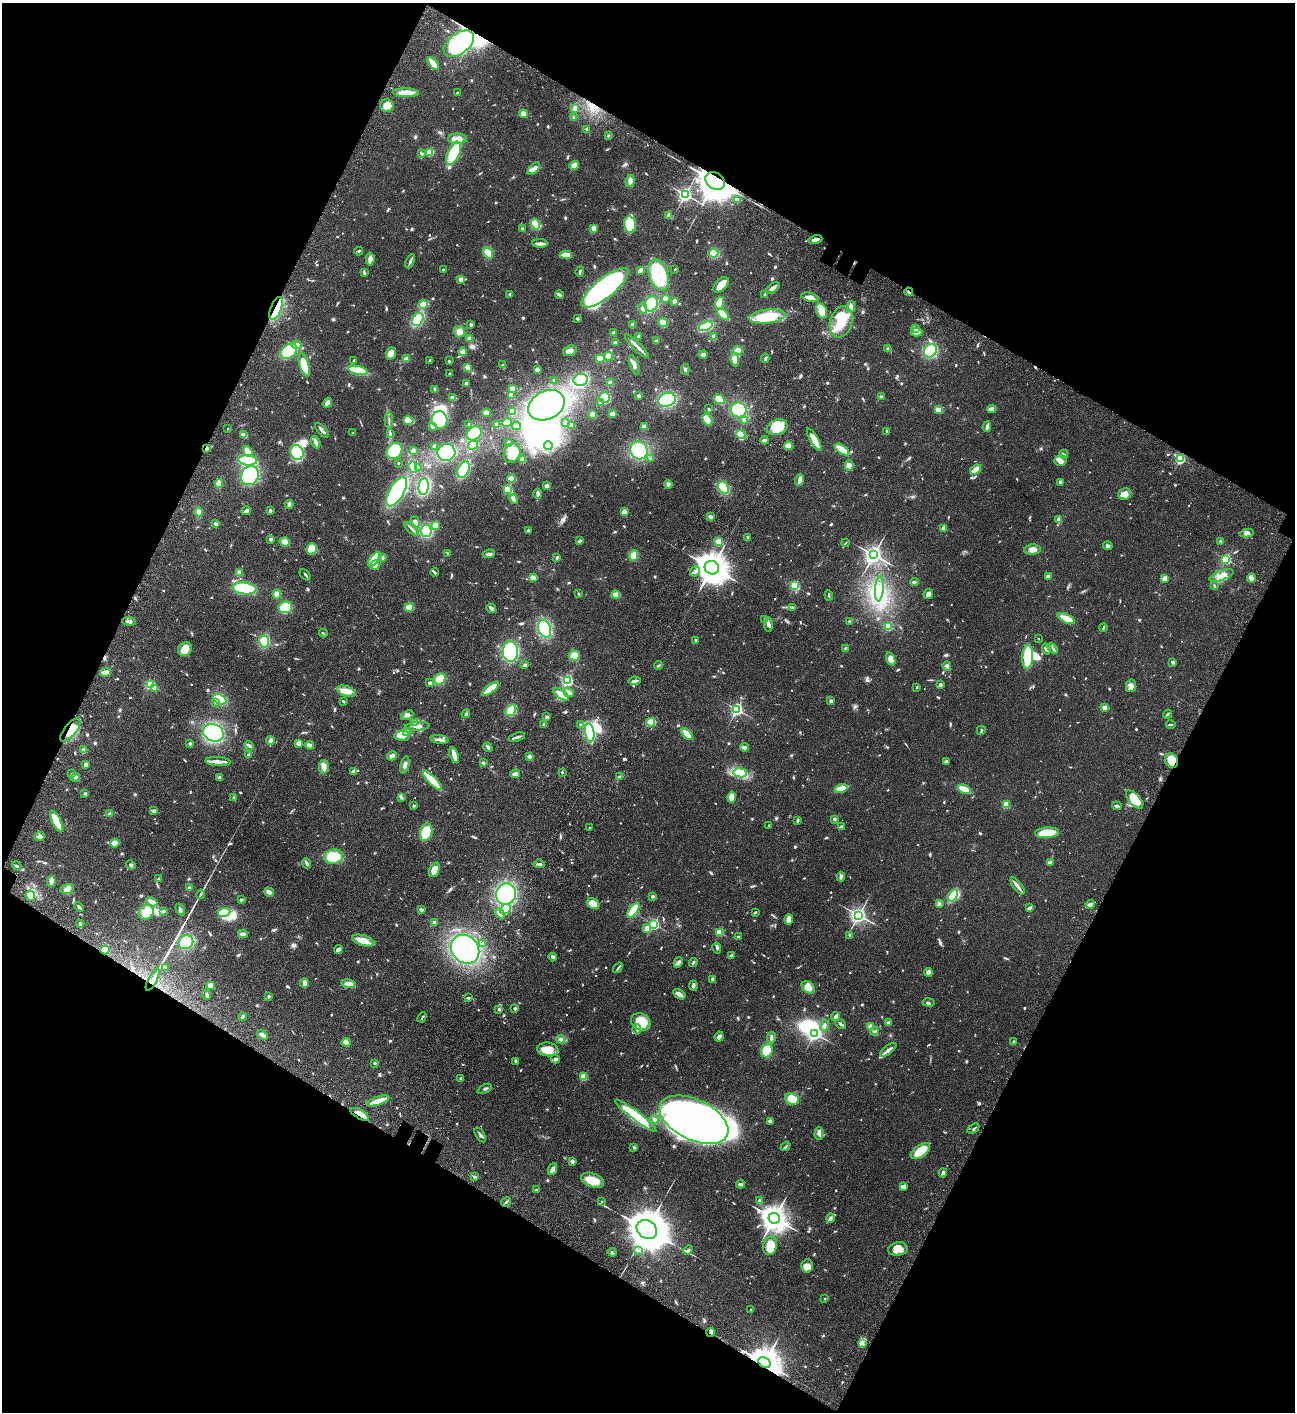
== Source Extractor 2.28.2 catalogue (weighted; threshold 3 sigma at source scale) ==
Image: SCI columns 505-5673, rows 203-5841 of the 6048 x 6047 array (HDU 1 of 3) = the unmasked area's bounding box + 8 px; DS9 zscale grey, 4 x 4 block average (1 PNG px = mean of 4 x 4 image px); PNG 1297 x 1414 px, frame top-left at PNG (2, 3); each listed source drawn as its Kron ellipse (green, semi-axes under 4 px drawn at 4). Shown black and unused: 46% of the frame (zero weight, under 3 of 4 exposures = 13% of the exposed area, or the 3 px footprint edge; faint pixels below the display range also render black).
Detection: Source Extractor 2.28.2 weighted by HDU 2 'WHT'. Background 0.0644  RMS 0.0059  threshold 0.0263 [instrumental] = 3 sigma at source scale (4.5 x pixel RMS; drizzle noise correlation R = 1.50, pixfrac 1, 0.05/0.05 arcsec/px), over >= 5 px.
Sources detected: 1127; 3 too faint to see at this stretch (4 x 4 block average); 22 inside a brighter object's white glare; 5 cosmic-ray / hot-pixel residue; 3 long thin detections or spike segments (spike, bleed or trail) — neither listed nor drawn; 15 coinciding with a brighter row at this scale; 52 inside a brighter listed object's ellipse — not listed separately; of the other 1027, all 500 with FLUX_AUTO >= 4.25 (the completeness limit of this list) listed and drawn (527 fainter detections not listed), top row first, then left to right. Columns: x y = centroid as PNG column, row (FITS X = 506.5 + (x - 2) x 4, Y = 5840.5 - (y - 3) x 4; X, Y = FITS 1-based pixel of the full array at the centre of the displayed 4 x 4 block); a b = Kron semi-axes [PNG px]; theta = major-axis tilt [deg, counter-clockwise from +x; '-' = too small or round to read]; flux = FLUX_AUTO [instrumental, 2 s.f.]
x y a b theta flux
459 44 17 10 37 790
433 63 7 2 -51 45
406 93 13 4 -2 39
457 93 2 2 - 23
387 106 6 6 - 28
575 108 3 3 - 19
523 114 4 4 - 24
574 118 4 3 - 5.2
587 129 3 2 - 5.1
608 136 3 2 - 4.9
457 139 9 5 0 28
430 152 4 4 - 38
421 153 4 3 - 5.8
454 153 12 6 66 150
574 165 5 4 - 26
534 169 8 3 47 18
630 181 6 4 82 14
715 181 10 8 -34 6600
685 195 3 3 - 880
737 199 3 2 - 6
669 215 2 2 - 70
535 224 5 3 - 130
630 224 8 6 -78 100
522 229 3 3 - 4.6
594 229 4 2 - 26
815 240 7 2 13 17
540 243 8 2 -2 19
359 251 4 2 - 5.2
488 253 6 4 -56 42
714 253 5 4 - 59
566 255 6 3 -2 42
370 259 6 4 84 18
410 261 7 2 65 9.2
675 269 2 2 - 4.9
443 270 2 2 - 7.1
640 270 4 2 - 17
364 272 4 2 - 5.7
580 272 5 2 - 6.1
659 275 16 9 -72 300
460 279 3 3 - 12
721 285 9 6 46 37
605 288 29 10 39 770
773 288 8 3 38 12
909 292 4 2 - 6.9
510 294 2 2 - 27
765 294 2 2 - 5.2
559 295 4 3 - 8.6
810 297 9 3 -15 24
665 298 3 2 - 15
674 301 3 2 - 11
720 303 6 4 72 83
423 304 5 3 - 63
651 304 8 6 67 100
851 307 5 4 - 17
276 308 12 5 67 71
643 308 5 4 - 11
822 311 8 5 -69 25
723 315 7 3 -43 84
767 317 18 7 7 150
418 319 7 5 60 150
577 319 3 2 - 6.2
841 322 16 11 73 80
663 323 5 4 - 42
471 324 3 2 - 8.3
633 325 3 2 - 24
706 326 7 4 20 130
915 328 4 3 - 5.9
459 332 5 5 - 18
916 332 6 3 2 23
614 333 3 2 - 11
638 336 3 2 - 10
714 337 4 3 - 14
470 338 4 3 - 14
657 341 4 3 - 5.6
615 342 4 3 - 4.7
297 345 5 4 - 13
637 346 16 2 -45 23
888 349 4 2 - 5
738 350 5 3 - 42
289 351 9 6 40 160
570 351 7 5 18 18
930 351 7 5 51 130
462 352 4 3 - 17
391 353 6 5 - 26
703 355 4 3 - 13
609 356 4 4 - 28
600 358 4 3 - 47
765 358 5 3 - 5.2
406 359 3 2 - 17
735 360 7 3 -83 24
354 361 3 2 - 4.7
430 361 3 2 - 8.3
449 361 2 2 - 5.1
304 365 12 4 -75 87
503 365 3 2 - 6
634 365 10 3 -71 15
468 367 3 2 - 40
685 369 5 2 - 5.6
358 370 10 3 -13 98
537 370 2 2 - 23
450 373 2 2 - 4.3
554 380 2 2 - 4.5
581 380 7 6 - 150
610 382 3 3 - 10
466 383 2 2 - 11
512 388 3 3 - 25
435 389 4 3 - 5.6
511 395 3 2 - 28
639 396 3 2 - 11
881 396 3 3 - 4.9
453 398 4 3 - 17
605 398 5 5 - 85
719 399 5 4 - 67
667 400 9 7 19 190
327 403 5 3 - 17
601 403 3 3 - 5.3
546 405 19 14 27 470
709 409 2 2 - 4.5
991 409 4 2 - 34
739 410 8 7 - 120
939 410 4 2 - 50
513 412 4 3 - 28
486 413 4 3 - 19
593 414 3 3 - 15
612 414 3 3 - 14
408 420 5 4 - 72
440 420 9 8 - 130
707 420 6 4 -59 70
745 420 4 3 - 17
389 421 8 2 -89 7.6
507 423 5 4 - 36
565 423 2 2 - 7.5
469 424 2 2 - 9.4
497 424 2 2 - 25
572 425 4 3 - 13
433 426 4 3 - 11
516 426 4 2 - 8.2
644 427 2 2 - 18
777 427 11 7 22 86
987 427 5 3 - 14
228 429 2 2 - 6.6
322 430 9 2 -48 19
887 431 4 3 - 6.1
352 433 2 2 - 12
390 433 4 2 - 4.8
474 433 8 6 38 88
244 435 4 2 - 37
741 435 5 4 - 59
764 440 4 2 - 9.5
814 440 12 4 -60 46
316 442 6 3 -65 14
508 443 3 2 - 4.2
473 445 5 3 - 44
435 446 3 2 - 12
548 446 5 3 - 10
788 446 4 4 - 33
206 448 3 3 - 5.4
842 449 8 3 -35 56
639 450 9 8 - 150
248 451 6 3 -55 35
394 451 9 7 44 140
413 451 4 3 - 13
446 452 9 8 - 200
297 453 7 6 - 140
512 453 10 8 66 69
1064 454 4 2 - 4.2
650 458 2 2 - 4.6
1180 459 3 2 - 310
248 460 9 5 -4 140
523 460 4 4 - 16
1060 461 6 5 - 17
398 463 2 2 - 8.3
849 466 5 4 - 13
413 467 6 2 -80 71
418 468 2 2 - 14
975 469 6 2 37 48
463 470 8 5 65 130
250 476 10 8 58 210
511 478 4 2 - 37
799 480 6 2 73 21
1060 482 3 2 - 8.9
219 483 4 3 - 39
668 484 4 4 - 9.5
546 486 3 3 - 11
424 487 8 5 83 190
723 488 7 5 -60 90
508 489 2 2 - 300
396 492 16 7 60 350
538 494 5 3 - 11
1125 494 6 5 - 19
513 499 5 3 - 8.9
289 504 4 3 - 12
246 511 5 3 - 12
270 511 2 2 - 12
199 512 4 3 - 18
624 512 3 3 - 21
710 517 3 2 - 9.7
1059 519 2 2 - 73
415 522 6 4 -69 16
216 524 2 2 - 11
435 525 3 3 - 24
944 528 2 2 - 85
412 529 8 2 -44 13
426 531 6 5 - 140
528 531 2 2 - 8.6
1247 533 7 4 9 14
748 537 3 2 - 6.2
270 539 2 2 - 34
580 541 3 2 - 8.3
719 541 4 2 - 47
1221 541 2 2 - 37
285 542 5 4 - 28
846 543 4 2 - 4.5
1108 546 5 3 - 9.1
312 549 6 5 - 56
1033 550 8 5 5 22
447 553 3 2 - 5.6
489 554 6 2 9 12
874 555 3 3 - 1400
634 556 5 4 - 49
383 557 4 2 - 4.7
557 558 3 2 - 4.4
374 559 8 4 52 120
1226 559 2 2 - 420
375 565 5 3 - 19
712 568 7 6 - 5200
695 571 5 3 - 9.3
239 572 3 3 - 19
434 572 4 2 - 6.5
305 575 7 2 -49 7.1
1222 575 12 4 20 29
1048 576 4 3 - 8.8
533 578 3 3 - 39
1165 578 3 3 - 23
1251 578 4 3 - 37
914 582 4 2 - 6.5
795 586 2 2 - 390
1214 586 3 2 - 6
244 588 12 6 -6 190
879 589 13 4 86 26
277 594 4 4 - 19
578 594 2 2 - 4.8
928 594 5 5 - 12
616 595 4 3 - 52
829 595 5 2 - 4.3
285 607 7 5 10 100
409 607 5 4 - 56
491 608 5 3 - 12
793 608 3 2 - 11
1066 619 9 3 -24 69
765 620 3 2 - 9.2
129 621 7 3 -5 9.2
849 621 2 2 - 4.5
768 625 7 3 -86 13
888 626 2 2 - 270
1103 627 4 2 - 4.7
545 629 9 6 -74 170
323 633 4 2 - 5.3
1038 638 2 2 - 5.2
696 640 3 2 - 5.1
264 641 6 5 - 97
845 648 3 3 - 5.2
1053 648 6 2 -47 5.4
185 649 7 6 - 48
1046 649 5 3 - 9.3
510 652 10 7 -88 220
574 655 5 5 - 54
1028 657 12 5 86 140
891 659 7 4 -71 22
1173 662 2 2 - 30
525 665 3 3 - 8.1
659 665 4 2 - 5
947 666 4 2 - 21
105 672 5 3 - 32
440 679 6 5 - 63
567 681 2 2 - 580
634 681 6 2 10 13
429 683 3 3 - 11
150 684 2 2 - 400
940 685 3 2 - 12
1131 686 6 5 - 15
917 687 2 2 - 12
155 688 2 2 - 70
490 689 10 3 37 76
346 691 10 5 -21 41
569 692 5 3 - 22
561 694 9 2 -34 45
220 699 7 4 -27 110
343 701 3 2 - 4.9
831 701 3 2 - 11
215 702 2 2 - 4.5
1104 708 2 2 - 88
737 709 2 2 - 660
511 710 6 4 53 68
466 714 4 3 - 5.6
1168 714 5 2 - 4.4
407 715 6 4 27 11
547 717 3 2 - 9.6
414 722 3 3 - 6.5
651 722 4 3 - 56
544 724 4 3 - 6.5
581 725 4 3 - 6.7
1171 725 5 2 - 4.3
417 726 12 4 4 19
70 730 14 6 52 64
981 730 4 2 - 4.9
407 731 2 2 - 61
213 733 11 8 -22 270
590 733 9 4 -80 260
687 734 7 2 -46 66
402 736 8 5 5 18
517 737 8 2 18 11
440 739 9 3 -7 13
270 741 4 3 - 12
298 743 4 3 - 11
190 744 3 2 - 5.7
310 745 4 2 - 34
249 746 5 2 - 6.2
488 747 5 3 - 8.2
744 747 4 3 - 9.4
84 750 4 3 - 12
248 755 3 3 - 6.6
454 755 8 3 -72 35
392 756 5 3 - 14
529 756 3 3 - 7.6
1172 760 7 6 - 62
218 762 12 3 -4 23
946 762 3 2 - 13
483 763 3 2 - 4.6
85 764 4 3 - 8.2
405 765 9 3 77 14
324 767 7 5 81 20
353 771 3 3 - 6.7
562 772 3 2 - 4.5
740 773 7 4 -7 93
72 774 3 2 - 5.2
515 774 5 3 - 14
75 777 4 3 - 6.3
220 777 3 3 - 8.6
620 777 4 3 - 10
432 780 12 3 -45 110
841 788 6 2 16 77
964 789 6 3 -19 50
85 794 4 3 - 4.9
732 797 5 4 - 37
234 798 3 3 - 6.6
402 798 3 2 - 5
1135 800 11 5 -49 83
1006 805 2 2 - 190
414 806 3 2 - 6.9
1117 806 5 3 - 8.6
154 811 3 3 - 11
110 814 4 3 - 11
834 819 3 3 - 5.7
797 820 4 2 - 5.9
57 821 12 4 -64 93
769 825 2 2 - 6.5
841 827 4 3 - 6.4
590 828 2 2 - 5.7
426 832 9 6 73 110
1047 833 12 5 3 90
39 837 5 3 - 8.6
115 843 4 3 - 40
333 857 9 7 11 99
1050 862 4 2 - 6.5
307 863 5 2 - 12
539 864 6 2 -8 9.8
131 865 5 3 - 5.5
17 866 5 2 - 7.2
434 870 8 5 68 34
841 877 5 3 - 9.9
159 878 4 3 - 5.3
51 882 5 2 - 27
1018 886 10 3 -53 17
189 888 3 3 - 5.3
67 889 7 4 14 20
269 892 5 3 - 16
201 894 5 3 - 5.3
506 894 11 10 - 340
953 895 7 3 55 110
30 896 5 5 - 35
652 896 2 2 - 27
241 900 3 2 - 5.1
152 902 6 3 -27 21
593 904 7 5 -33 36
939 904 4 3 - 6.9
1090 904 4 3 - 7.8
79 907 5 2 - 7.6
1029 908 4 2 - 12
180 909 6 2 -57 6.1
505 909 6 4 43 19
422 910 4 3 - 9.1
633 910 8 4 53 110
163 911 3 2 - 6.1
146 912 8 7 - 52
224 912 6 3 9 70
755 912 2 2 - 8.4
500 913 5 3 - 25
859 915 3 3 - 1300
789 919 5 4 - 23
434 922 4 3 - 7.8
80 924 4 3 - 5.3
654 924 2 2 - 610
646 929 3 2 - 29
720 932 2 2 - 200
243 934 4 3 - 14
850 935 3 3 - 4.6
738 936 3 2 - 4.6
363 941 11 5 -16 49
186 942 7 6 - 120
482 944 3 2 - 6
717 948 5 2 - 5.6
338 949 4 2 - 14
465 949 15 13 -49 590
105 950 4 4 - 50
731 955 4 3 - 4.9
553 957 4 3 - 9.1
678 962 6 3 61 8.9
693 963 5 2 - 4.3
166 967 4 2 - 5.4
618 968 6 2 53 6.7
929 972 4 4 - 12
712 979 3 3 - 5.2
153 980 12 2 61 31
304 983 4 2 - 38
349 984 7 4 -9 22
210 986 4 4 - 16
693 986 5 3 - 6.9
808 987 7 5 -41 32
679 994 7 3 -32 19
207 995 5 2 - 6.5
269 996 3 2 - 4.3
468 998 4 2 - 5.5
928 1003 6 3 -9 7.4
515 1008 3 3 - 4.4
499 1009 3 2 - 6.1
836 1016 5 2 - 19
242 1017 4 3 - 5.1
422 1017 5 2 - 4.5
641 1022 10 8 -31 69
888 1022 3 3 - 6.6
841 1024 6 2 -39 8.1
824 1025 6 3 78 12
871 1027 4 4 - 20
637 1029 5 2 - 5.8
874 1031 4 2 - 4.7
815 1033 3 3 - 740
262 1035 6 2 -33 16
719 1037 5 2 - 15
771 1038 6 3 80 8.9
561 1039 4 3 - 7.2
1013 1041 3 3 - 4.3
346 1042 4 3 - 28
548 1049 11 7 -5 59
767 1050 7 5 71 58
888 1050 10 3 38 12
555 1059 4 4 - 8.3
516 1061 3 2 - 5.7
375 1063 3 3 - 5.2
584 1077 2 2 - 180
461 1078 2 2 - 7.4
485 1089 8 2 27 6.5
792 1099 7 5 -19 95
378 1101 11 3 18 56
359 1114 10 3 -30 25
636 1116 26 4 -37 200
654 1119 4 4 - 7.8
694 1120 37 20 -26 2200
770 1121 3 3 - 14
973 1129 6 2 33 4.4
819 1133 6 4 89 12
480 1135 8 2 -58 6.8
785 1146 5 2 - 5.3
634 1147 2 2 - 27
920 1151 11 5 37 77
572 1161 3 3 - 13
552 1169 6 4 65 12
943 1173 4 3 - 10
474 1177 3 2 - 7.4
592 1180 12 6 -20 62
741 1184 4 3 - 10
903 1187 4 3 - 15
536 1190 3 2 - 12
602 1201 2 2 - 6
760 1201 4 3 - 6.5
506 1202 5 2 - 4.6
774 1218 6 5 - 3500
830 1218 5 3 - 7.7
647 1229 11 9 -36 12000
770 1246 9 6 74 67
898 1249 10 6 11 38
688 1250 5 3 - 9
639 1251 4 2 - 4.6
612 1252 4 3 - 8.8
807 1266 6 6 - 23
825 1299 2 2 - 5.7
751 1310 2 2 - 13
711 1333 4 2 - 6.2
862 1344 3 3 - 6.1
764 1363 6 5 - 4700
Overlapping masked pixels (flux is a lower limit): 13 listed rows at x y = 459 44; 715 181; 815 240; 909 292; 276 308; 206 448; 70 730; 1172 760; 105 950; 153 980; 359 1114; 711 1333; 764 1363
Diffuse or blended objects may show on this block-average render without a row.